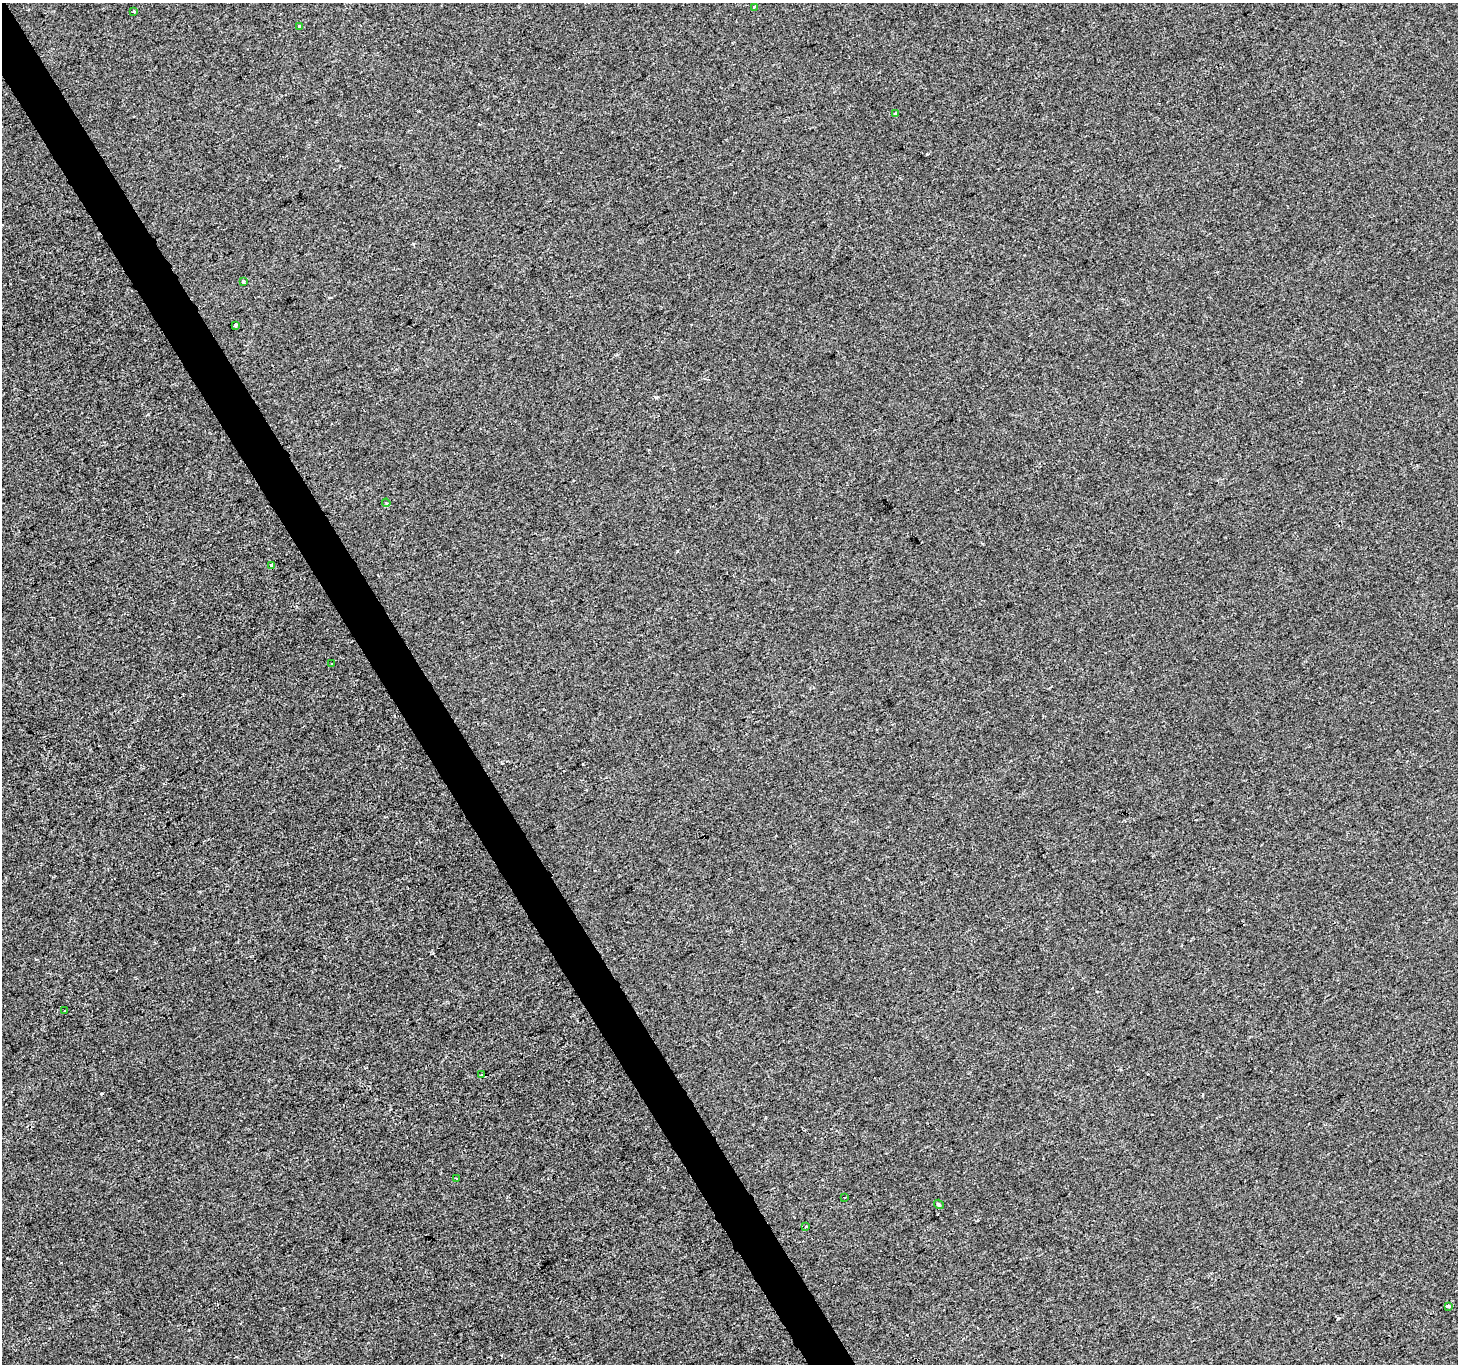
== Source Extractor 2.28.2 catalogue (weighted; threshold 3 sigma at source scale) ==
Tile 11 of 4 x 4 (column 3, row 3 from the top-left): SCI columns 2917-4372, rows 1531-2892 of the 5829 x 5724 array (HDU 1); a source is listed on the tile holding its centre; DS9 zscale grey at full resolution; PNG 1460 x 1366 px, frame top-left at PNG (2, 3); each listed source drawn as its Kron ellipse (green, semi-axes under 4 px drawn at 4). Shown black and unused: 3% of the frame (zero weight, under 2 of 3 exposures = <1% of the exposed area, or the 3 px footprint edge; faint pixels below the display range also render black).
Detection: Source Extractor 2.28.2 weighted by HDU 2 'WHT'; one run over the whole footprint, this tile lists its part. Background -5.90e-04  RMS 0.0042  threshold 0.0187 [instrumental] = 3 sigma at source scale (4.5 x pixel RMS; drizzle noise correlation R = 1.50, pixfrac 1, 0.0396/0.0396 arcsec/px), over >= 5 px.
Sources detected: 18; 2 cosmic-ray / hot-pixel residue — neither listed nor drawn; the other 16 listed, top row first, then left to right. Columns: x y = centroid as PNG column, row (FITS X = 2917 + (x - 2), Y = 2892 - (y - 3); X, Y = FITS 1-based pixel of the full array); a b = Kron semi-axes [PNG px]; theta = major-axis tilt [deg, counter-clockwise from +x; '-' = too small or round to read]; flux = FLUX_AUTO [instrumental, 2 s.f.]
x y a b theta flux
754 7 3 3 - 1.7
133 11 3 3 - 1.4
299 26 4 3 - 0.45
896 114 3 3 - 6.3
243 281 3 3 - 0.61
235 325 4 3 - 3.6
386 503 4 3 - 0.53
272 565 3 3 - 1.6
332 664 3 2 - 0.28
64 1011 3 2 - 0.31
481 1075 4 3 - 2.7
457 1178 3 2 - 0.32
845 1197 3 2 - 0.4
939 1204 5 3 - 2
805 1226 3 3 - 2.4
1448 1306 4 3 - 0.95
Unlisted compact peaks at least as high as the median listed source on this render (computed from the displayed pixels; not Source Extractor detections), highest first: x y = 656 397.